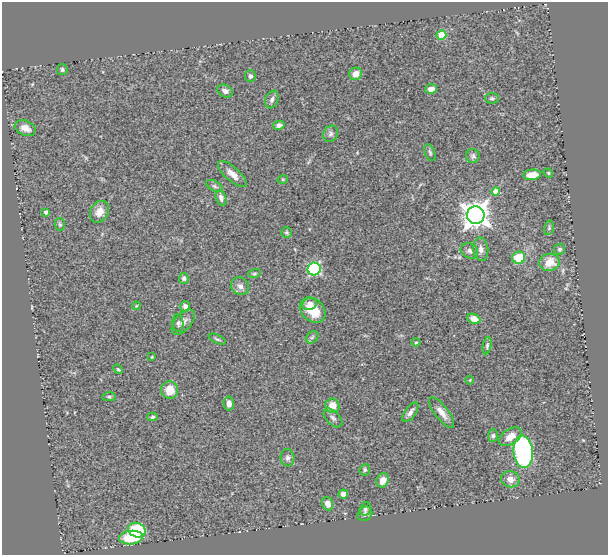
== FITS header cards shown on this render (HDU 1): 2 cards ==
NAXIS1  =                  606
NAXIS2  =                  553

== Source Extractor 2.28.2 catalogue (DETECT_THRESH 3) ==
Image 606 x 553 px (HDU 1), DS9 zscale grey, 1 PNG px = 1 image px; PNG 610 x 557 px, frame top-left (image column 1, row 553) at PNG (2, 2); each listed source drawn as its Kron ellipse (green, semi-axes under 4 px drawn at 4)
Background 0.544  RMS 0.054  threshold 0.163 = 3 sigma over >= 5 px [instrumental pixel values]
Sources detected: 70; all 70 listed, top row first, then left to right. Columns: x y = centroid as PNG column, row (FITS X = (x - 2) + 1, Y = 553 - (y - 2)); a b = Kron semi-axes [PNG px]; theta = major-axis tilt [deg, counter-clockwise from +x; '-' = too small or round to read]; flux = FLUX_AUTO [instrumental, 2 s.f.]
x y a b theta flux
441 35 5 4 - 120
62 69 5 5 - 7.4
356 74 6 6 - 36
250 76 6 5 - 8.9
431 89 6 4 9 23
225 91 8 6 -27 18
492 98 7 5 1 6.7
272 100 9 6 68 13
279 125 6 4 10 14
25 128 11 7 -21 32
331 134 8 7 - 12
430 152 9 5 -70 7.7
473 156 7 7 - 9.9
548 173 5 4 - 4.4
232 174 18 7 -41 30
532 175 9 5 6 47
283 179 5 3 - 3.2
215 186 9 5 -28 7.4
496 192 4 4 - 44
221 198 8 5 -70 14
46 212 4 4 - 11
99 212 11 9 61 38
476 215 9 8 - 3500
60 224 6 5 - 6.4
549 228 7 4 76 6.1
286 232 5 5 - 5.6
481 249 12 7 -85 19
559 249 5 5 - 6.7
469 251 9 7 -30 13
519 258 6 6 - 100
549 262 10 8 11 56
314 269 6 6 - 460
254 274 6 4 17 5.2
184 278 5 5 - 9.6
240 286 9 8 - 17
310 304 7 6 - 34
136 306 4 3 - 2.9
185 306 5 5 - 15
313 310 14 11 -43 81
474 319 6 5 - 34
183 322 15 8 50 21
178 323 9 5 -85 9.2
312 337 7 5 44 6.3
217 339 9 3 -24 6.4
416 342 4 4 - 3.5
487 346 8 4 78 7.4
152 357 3 2 - 3
118 369 5 4 - 4.3
470 380 4 3 - 2.9
170 390 9 8 - 55
109 397 7 4 -1 5.7
229 404 7 5 -86 19
332 406 7 7 - 47
410 412 11 5 55 17
442 413 19 6 -53 31
152 417 5 4 - 5.8
333 418 11 6 -45 13
493 436 6 5 - 6.9
510 437 12 7 32 39
523 452 16 9 -84 590
287 458 9 7 -86 12
365 470 6 5 - 8.5
510 479 9 8 - 26
383 480 7 6 - 29
343 494 4 4 - 22
328 504 7 5 -69 28
365 509 7 5 74 6.6
365 514 8 6 44 11
137 530 9 7 -22 180
131 538 12 7 5 150